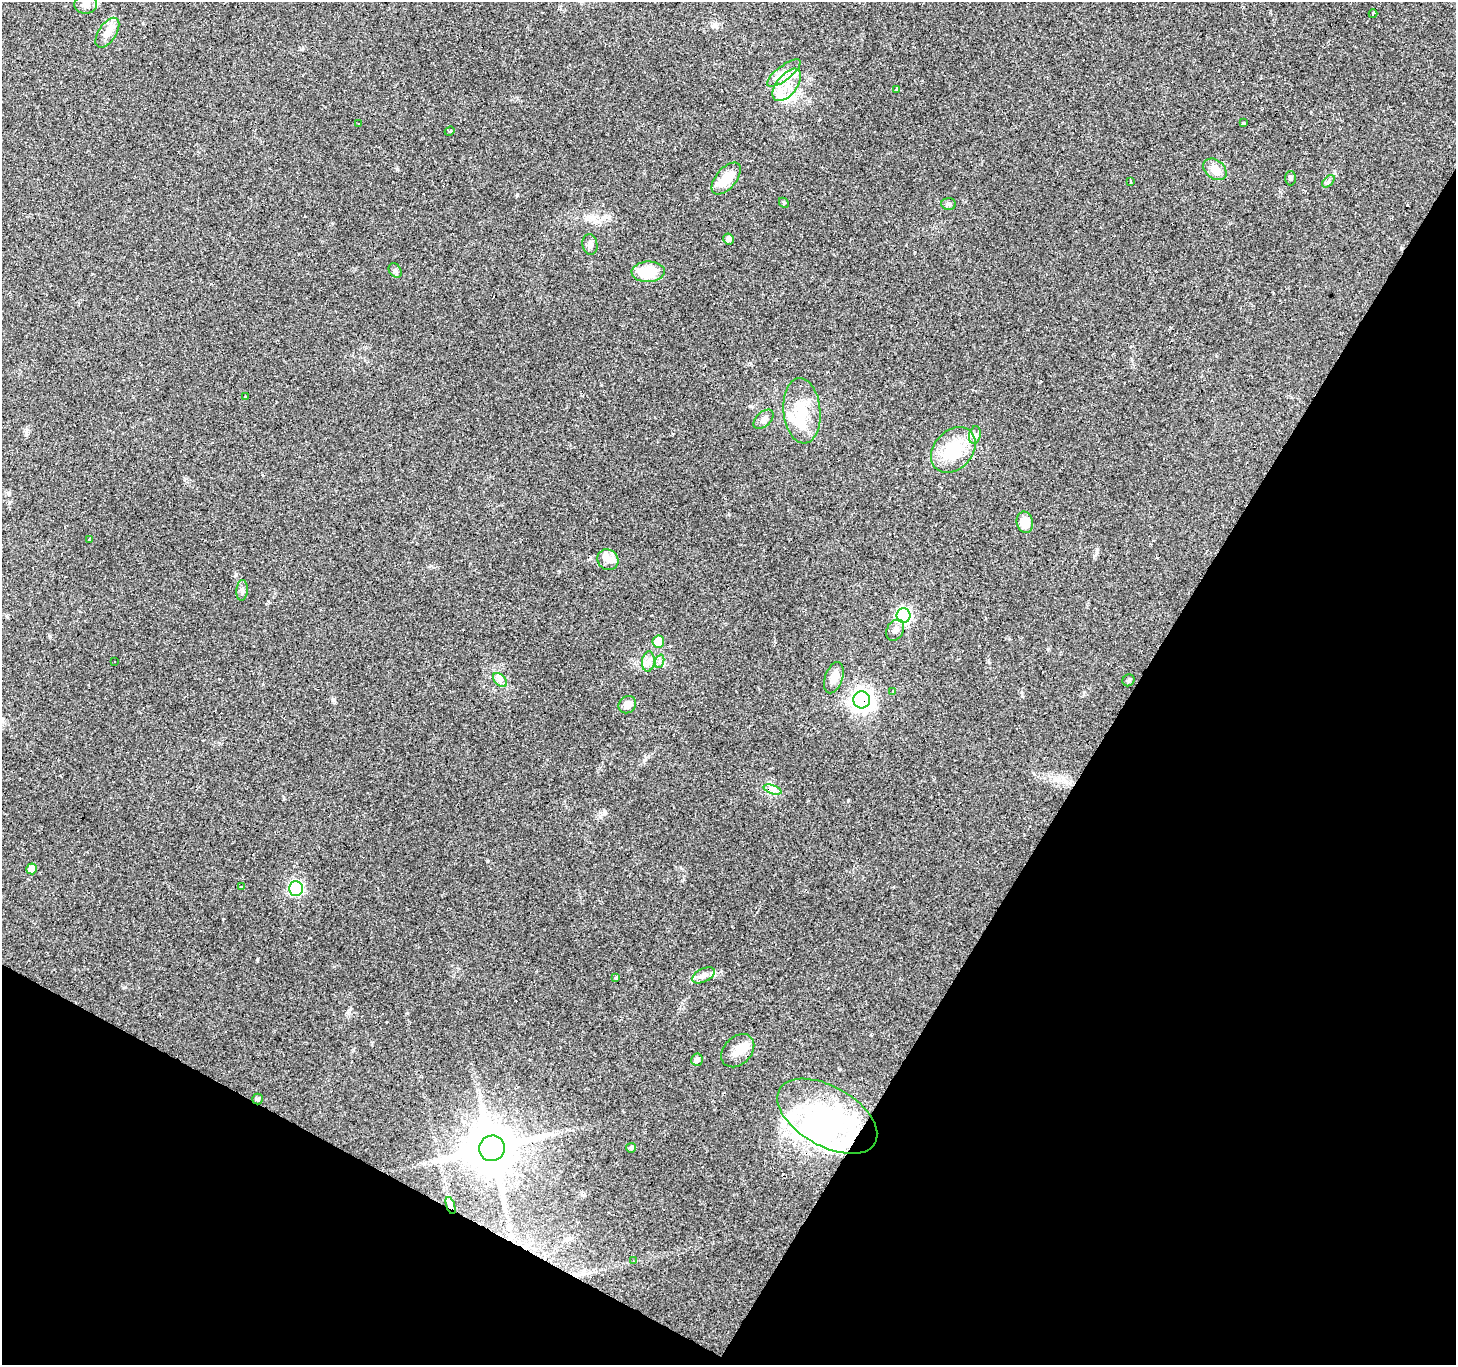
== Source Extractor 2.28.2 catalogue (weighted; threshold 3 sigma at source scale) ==
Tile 15 of 4 x 4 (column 3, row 4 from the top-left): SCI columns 2907-4360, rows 192-1554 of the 5817 x 5901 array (HDU 1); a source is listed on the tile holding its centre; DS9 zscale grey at full resolution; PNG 1458 x 1367 px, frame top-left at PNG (2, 2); each listed source drawn as its Kron ellipse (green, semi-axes under 4 px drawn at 4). Shown black and unused: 30% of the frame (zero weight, under 2 of 3 exposures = <1% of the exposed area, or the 3 px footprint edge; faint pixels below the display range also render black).
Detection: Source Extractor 2.28.2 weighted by HDU 2 'WHT'; one run over the whole footprint, this tile lists its part. Background 0.0945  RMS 0.0063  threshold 0.0282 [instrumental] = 3 sigma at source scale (4.5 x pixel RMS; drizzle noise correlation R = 1.50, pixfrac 1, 0.0396/0.0396 arcsec/px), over >= 5 px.
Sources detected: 87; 6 inside a brighter object's white glare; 20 cosmic-ray / hot-pixel residue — neither listed nor drawn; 6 inside a brighter listed object's ellipse — not listed separately; the other 55 listed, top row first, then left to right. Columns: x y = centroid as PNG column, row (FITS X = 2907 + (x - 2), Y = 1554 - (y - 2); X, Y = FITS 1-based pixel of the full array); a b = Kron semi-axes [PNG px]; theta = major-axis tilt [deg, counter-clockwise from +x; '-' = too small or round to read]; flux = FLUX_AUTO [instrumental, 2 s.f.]
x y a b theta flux
86 5 11 9 4 3.7
1373 14 4 3 - 7
107 33 17 9 57 6.7
784 73 20 7 38 6.4
787 85 19 10 51 11
897 89 4 3 - 4
1243 123 3 3 - 8.6
359 124 3 3 - 1.1
450 131 5 3 - 0.73
1215 169 13 9 -39 7.1
1290 178 7 5 89 1.4
726 179 19 10 49 14
1131 181 3 2 - 0.58
1328 181 7 4 45 1.5
784 203 5 4 - 0.75
949 204 7 5 -3 1.5
729 239 5 5 - 2.9
590 244 10 7 -80 2.4
395 270 8 6 -54 1.5
648 272 16 10 2 22
245 396 3 2 - 0.88
802 411 33 18 -85 21
764 419 12 7 42 2.7
975 435 9 6 78 2.3
953 450 25 19 48 29
1025 522 11 8 -77 8.4
90 540 3 2 - 1.2
608 560 11 10 - 4.1
242 590 10 5 85 2
904 615 7 7 - 150
895 630 11 8 63 3.2
658 642 6 6 - 13
660 661 7 4 71 1.4
114 662 3 2 - 0.61
648 662 10 6 83 3.1
834 678 16 8 71 6.1
500 680 8 5 -45 2.3
1129 680 6 5 - 1.2
892 691 3 2 - 1
862 700 8 8 - 410
627 705 9 8 - 4.6
773 790 9 4 -19 2.1
32 869 5 5 - 7.5
241 887 3 3 - 1.6
296 888 7 7 - 99
704 975 12 6 27 3.2
616 978 4 3 - 2
738 1051 19 13 46 8.3
697 1060 6 5 - 2.5
258 1099 5 5 - 1.4
827 1116 55 30 -30 100
492 1148 13 12 - 3500
631 1148 5 5 - 1.1
451 1206 9 4 -71 1.9
633 1261 4 3 - 0.6
Overlapping masked pixels (flux is a lower limit): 4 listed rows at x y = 862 700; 258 1099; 492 1148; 451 1206
Unlisted compact peaks at least as high as the median listed source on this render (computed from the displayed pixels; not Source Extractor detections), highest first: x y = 517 195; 644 760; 397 169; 125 987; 407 1013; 334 700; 349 1010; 1022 696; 1097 549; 487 861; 605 812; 284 798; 1048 649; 26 435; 236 574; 610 217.